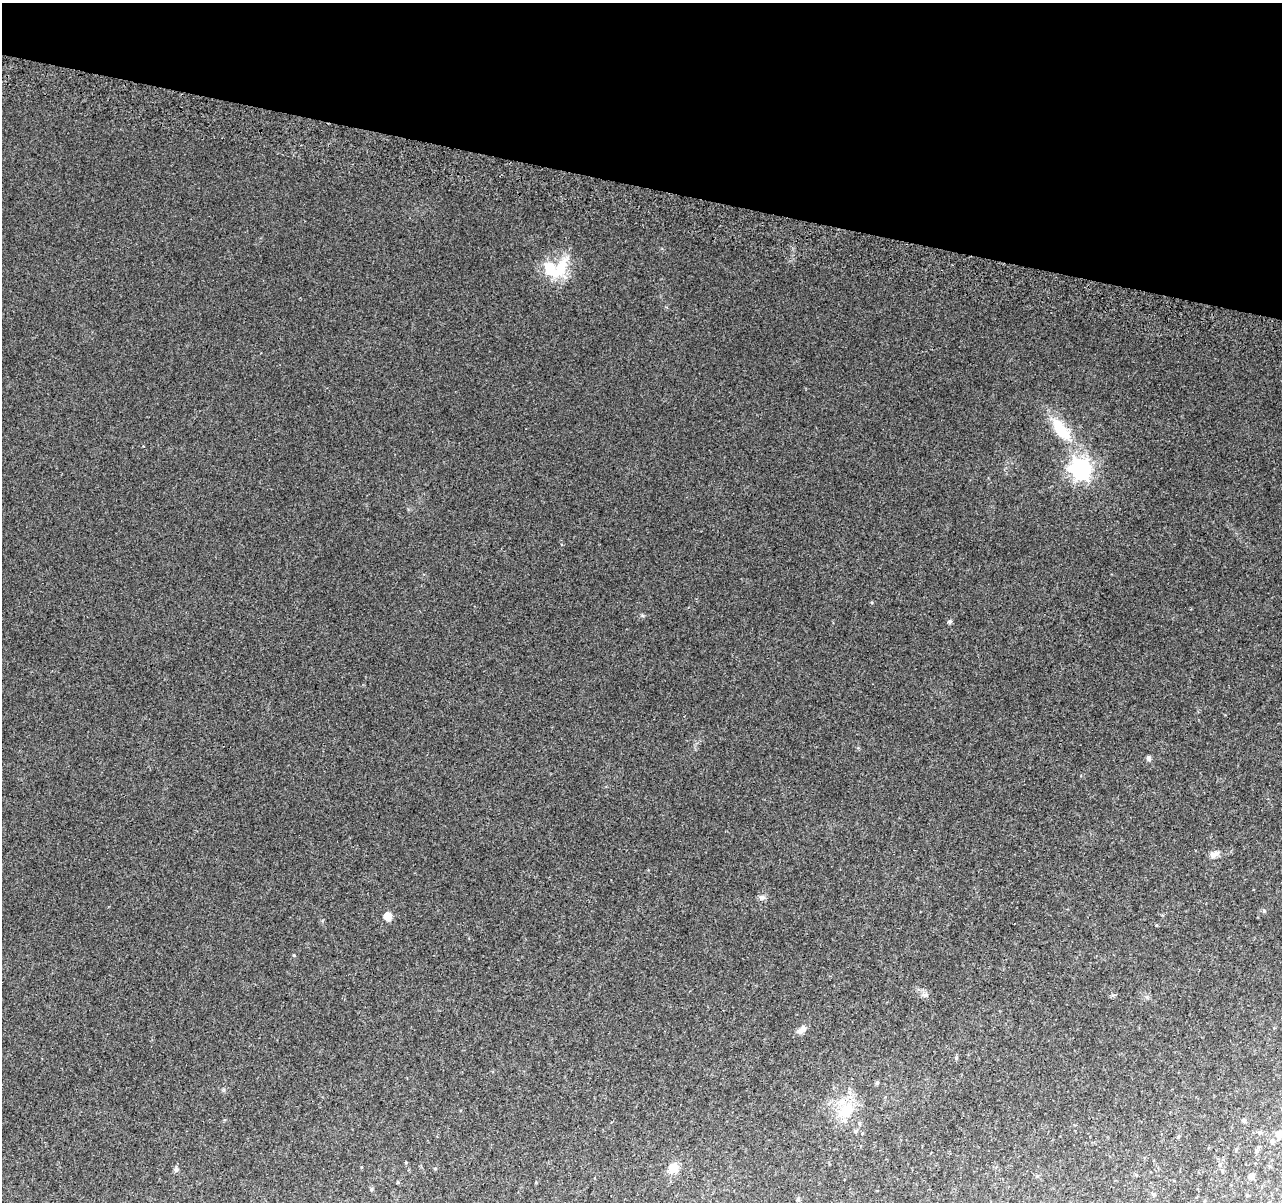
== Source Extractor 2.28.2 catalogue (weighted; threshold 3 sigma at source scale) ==
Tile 2 of 4 x 4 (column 2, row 1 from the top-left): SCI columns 1300-2579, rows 3930-5129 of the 5152 x 5395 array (HDU 1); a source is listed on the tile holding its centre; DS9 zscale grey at full resolution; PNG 1284 x 1204 px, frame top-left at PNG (2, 3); no overlay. Shown black and unused: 15% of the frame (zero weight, under 2 of 3 exposures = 2% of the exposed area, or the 3 px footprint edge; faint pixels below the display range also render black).
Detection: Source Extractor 2.28.2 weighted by HDU 2 'WHT'; one run over the whole footprint, this tile lists its part. Background 0.0671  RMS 0.0096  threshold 0.0433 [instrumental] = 3 sigma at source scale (4.5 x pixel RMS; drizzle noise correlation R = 1.50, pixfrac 1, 0.0396/0.0396 arcsec/px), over >= 5 px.
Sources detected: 30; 1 inside a brighter object's white glare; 1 cosmic-ray / hot-pixel residue — not listed; the other 28 listed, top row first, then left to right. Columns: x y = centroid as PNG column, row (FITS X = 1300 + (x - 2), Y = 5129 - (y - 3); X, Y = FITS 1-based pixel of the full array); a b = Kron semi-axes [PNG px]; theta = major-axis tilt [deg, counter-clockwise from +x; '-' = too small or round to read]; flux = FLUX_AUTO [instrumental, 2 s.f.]
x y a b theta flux
551 269 31 16 -40 26
1061 429 33 14 -53 30
1081 469 8 7 - 430
950 621 5 5 - 1.9
1148 758 5 5 - 2.8
1214 854 12 7 22 4.7
762 897 7 4 1 2.1
1264 910 5 5 - 1.4
387 916 5 5 - 19
801 1030 12 7 35 4.7
956 1058 6 4 71 1.1
877 1083 5 4 - 1.4
846 1111 28 14 35 23
1244 1120 5 4 - 1.7
859 1124 5 4 - 1.3
855 1131 5 5 - 1.4
1259 1132 6 4 0 1.7
862 1133 5 3 - 0.76
1279 1134 8 8 - 9.2
1272 1141 6 4 89 1.6
1256 1151 6 5 - 1.3
435 1168 5 3 - 0.72
673 1168 11 10 - 10
176 1170 6 5 - 1.7
1251 1176 5 5 - 3.7
371 1189 5 4 - 1.2
1154 1194 5 4 - 1.2
798 1199 5 5 - 1.5
Isophote crosses this tile's border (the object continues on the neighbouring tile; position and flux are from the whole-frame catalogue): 1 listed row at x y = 1279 1134
Unlisted compact peaks at least as high as the median listed source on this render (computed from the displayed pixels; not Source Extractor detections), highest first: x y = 642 615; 294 955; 872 602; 926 995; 1156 925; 224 1090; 1113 995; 406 1163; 361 1167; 666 307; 1147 997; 408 509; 858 748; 398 1182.